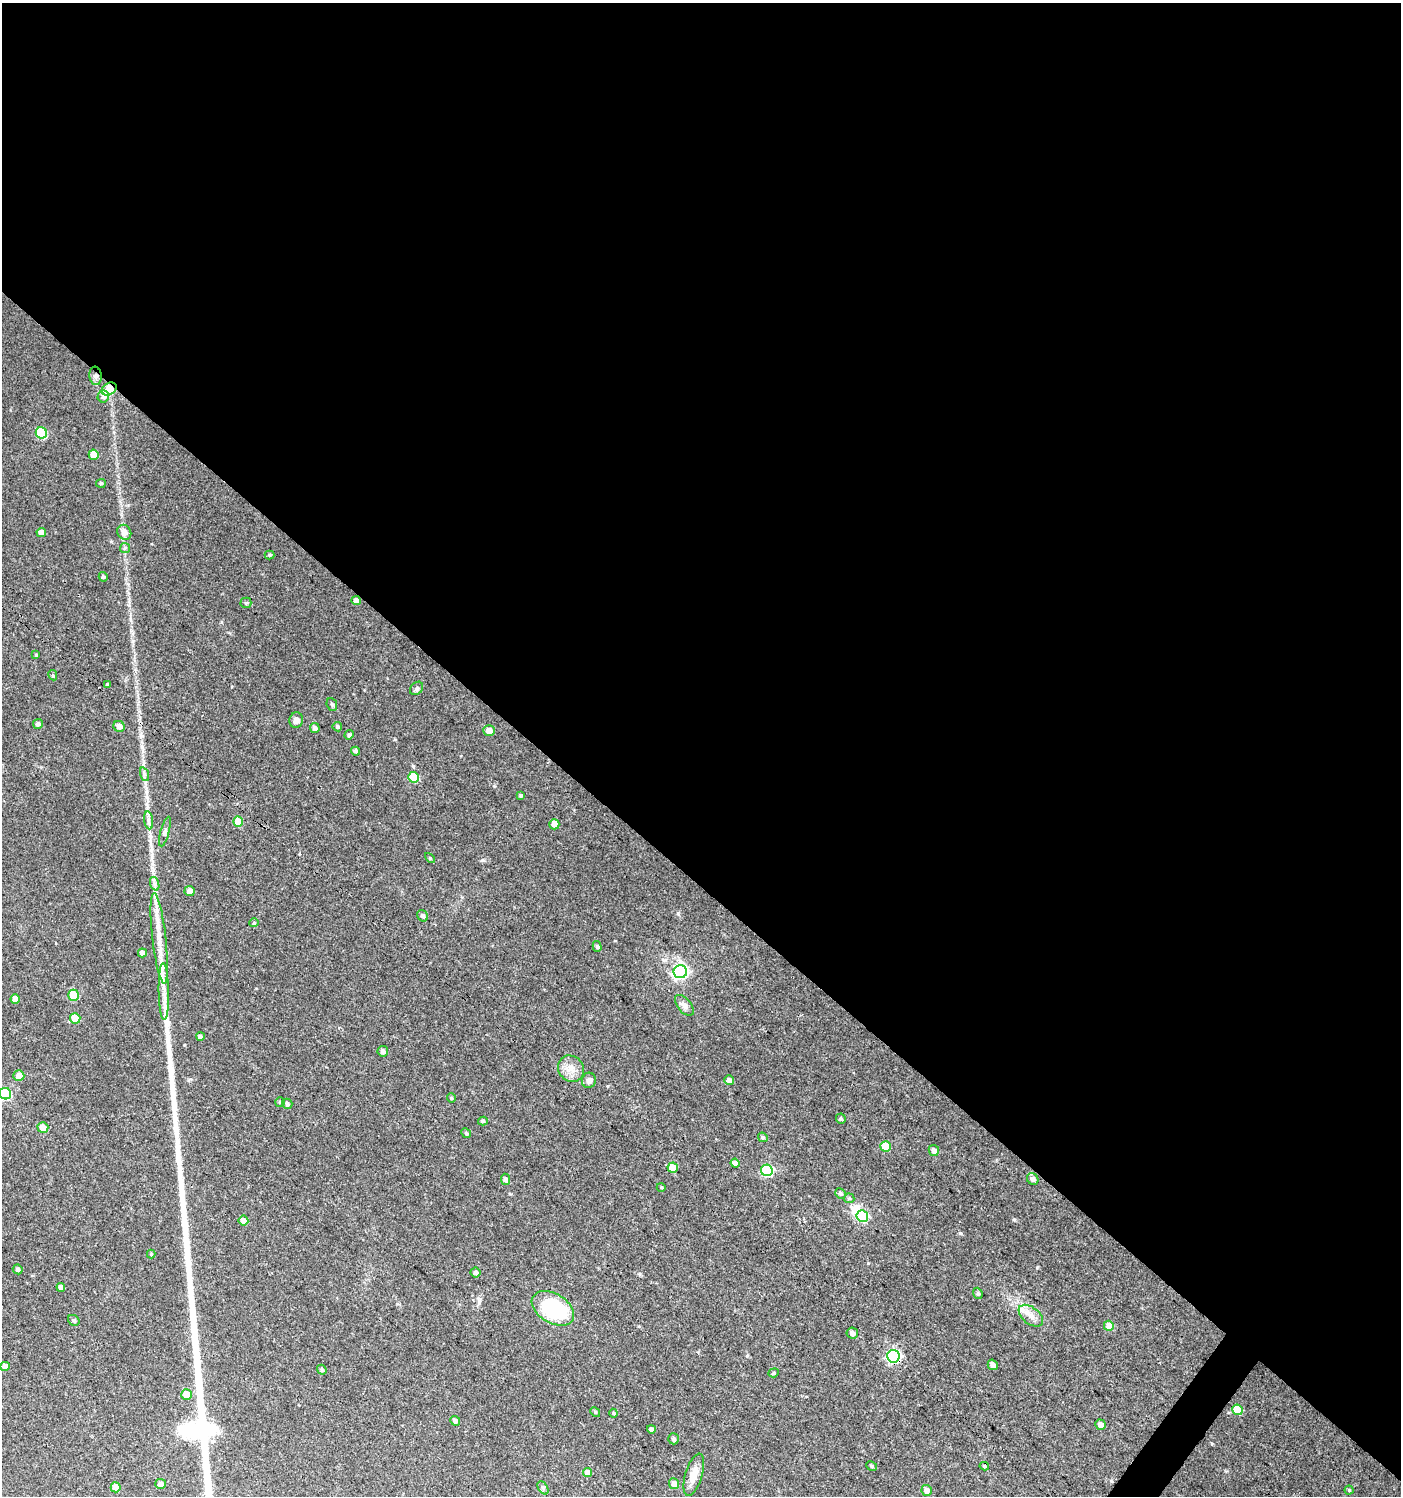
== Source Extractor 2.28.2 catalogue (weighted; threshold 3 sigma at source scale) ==
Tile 3 of 4 x 4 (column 3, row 1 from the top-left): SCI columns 2975-4373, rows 4488-5981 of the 6017 x 5983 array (HDU 1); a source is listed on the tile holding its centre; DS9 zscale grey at full resolution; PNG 1403 x 1498 px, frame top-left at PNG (2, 3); each listed source drawn as its Kron ellipse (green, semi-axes under 4 px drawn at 4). Shown black and unused: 60% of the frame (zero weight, under 3 of 4 exposures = <1% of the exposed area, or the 3 px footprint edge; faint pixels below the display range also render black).
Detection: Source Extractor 2.28.2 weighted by HDU 2 'WHT'; one run over the whole footprint, this tile lists its part. Background 0.0237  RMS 0.0039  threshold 0.0177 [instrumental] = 3 sigma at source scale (4.5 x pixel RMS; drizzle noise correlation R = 1.50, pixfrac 1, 0.0396/0.0396 arcsec/px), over >= 5 px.
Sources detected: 108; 1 inside a brighter object's white glare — neither listed nor drawn; the other 107 listed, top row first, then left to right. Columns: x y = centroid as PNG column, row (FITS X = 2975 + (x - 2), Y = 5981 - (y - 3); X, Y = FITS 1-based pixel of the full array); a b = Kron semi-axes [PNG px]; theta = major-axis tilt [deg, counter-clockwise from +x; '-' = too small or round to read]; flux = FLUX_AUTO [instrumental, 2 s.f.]
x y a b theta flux
96 376 9 6 -83 1.4
109 389 8 6 31 7.9
103 396 6 5 - 1.5
41 433 6 5 - 24
94 455 5 5 - 7.1
101 483 5 4 - 0.48
41 532 4 4 - 2.9
124 532 8 6 -60 2.6
125 548 5 5 - 0.58
270 555 5 4 - 0.45
103 577 5 4 - 0.64
356 601 4 4 - 1.9
246 603 5 5 - 0.47
36 655 4 4 - 0.43
53 675 5 4 - 0.46
107 684 4 3 - 0.34
417 688 7 5 46 0.91
332 704 6 5 - 0.69
296 720 8 6 78 1.8
38 724 5 5 - 1
119 726 6 5 - 2.2
337 727 5 5 - 0.62
315 728 5 5 - 1.3
489 730 5 5 - 3
349 735 5 4 - 0.72
356 751 4 4 - 0.88
144 774 7 4 -72 0.81
414 777 5 5 - 14
521 795 4 4 - 0.56
149 820 9 4 -82 1.2
238 822 5 5 - 8.3
554 824 5 5 - 2.5
165 832 15 4 75 1.2
430 858 6 4 -45 0.46
155 884 7 4 -71 0.95
190 891 5 5 - 3.1
423 916 6 5 - 1
254 923 5 4 - 0.45
159 938 46 7 -83 8.6
597 946 5 4 - 0.66
142 953 4 4 - 2.4
680 972 6 6 - 83
164 991 29 5 -89 4.6
73 995 5 5 - 12
15 999 5 4 - 3.6
684 1005 12 6 -51 1.8
75 1018 5 5 - 8
200 1036 4 4 - 1.1
383 1051 5 5 - 1.6
571 1069 14 12 -47 4
19 1076 5 5 - 3.6
589 1080 8 7 - 1.6
729 1080 5 5 - 1.7
5 1094 6 5 - 26
451 1098 5 4 - 0.43
280 1102 5 5 - 0.59
287 1104 5 5 - 0.96
841 1119 5 4 - 0.61
483 1121 5 4 - 0.59
43 1127 5 5 - 4.5
466 1133 5 4 - 0.53
763 1137 5 4 - 0.59
885 1146 5 5 - 9.7
934 1150 5 5 - 1.8
735 1163 4 4 - 1.4
673 1168 5 5 - 6.6
767 1170 6 5 - 35
506 1179 5 4 - 1.3
1033 1179 6 5 - 1.5
661 1187 4 3 - 0.4
840 1193 5 5 - 0.77
849 1198 5 5 - 0.54
862 1216 6 5 - 24
243 1221 5 5 - 2.7
151 1254 4 4 - 0.37
18 1269 5 4 - 0.83
475 1272 5 5 - 1.1
61 1287 4 4 - 1.6
978 1293 6 4 -68 0.62
553 1308 23 14 -31 35
1031 1316 14 8 -38 3.4
74 1320 6 5 - 0.77
1109 1326 5 5 - 4.8
852 1333 6 5 - 1.8
893 1356 6 6 - 55
993 1365 5 5 - 1.8
5 1366 4 4 - 2.4
322 1370 5 4 - 0.68
774 1373 5 4 - 0.53
186 1394 5 5 - 6
1237 1410 5 5 - 9.9
595 1412 5 4 - 0.44
613 1413 4 4 - 0.39
455 1421 5 4 - 1.3
1100 1425 5 5 - 1.8
651 1429 4 4 - 1.5
674 1439 5 5 - 0.88
872 1466 5 4 - 0.58
984 1466 5 3 - 0.66
588 1472 4 4 - 3.1
694 1475 22 8 74 4.5
161 1484 5 5 - 1.6
674 1484 5 5 - 3.1
116 1487 5 5 - 6.2
543 1488 7 4 -57 0.74
927 1490 5 5 - 2.3
1349 1490 4 4 - 0.44
Overlapping masked pixels (flux is a lower limit): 3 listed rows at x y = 96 376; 109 389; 893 1356
Isophote crosses this tile's border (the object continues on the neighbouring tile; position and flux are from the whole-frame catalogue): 1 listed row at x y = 5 1094
Unlisted compact peaks at least as high as the median listed source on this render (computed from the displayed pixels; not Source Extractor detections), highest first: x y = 678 913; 960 1233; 482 860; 1014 1219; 1037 1267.